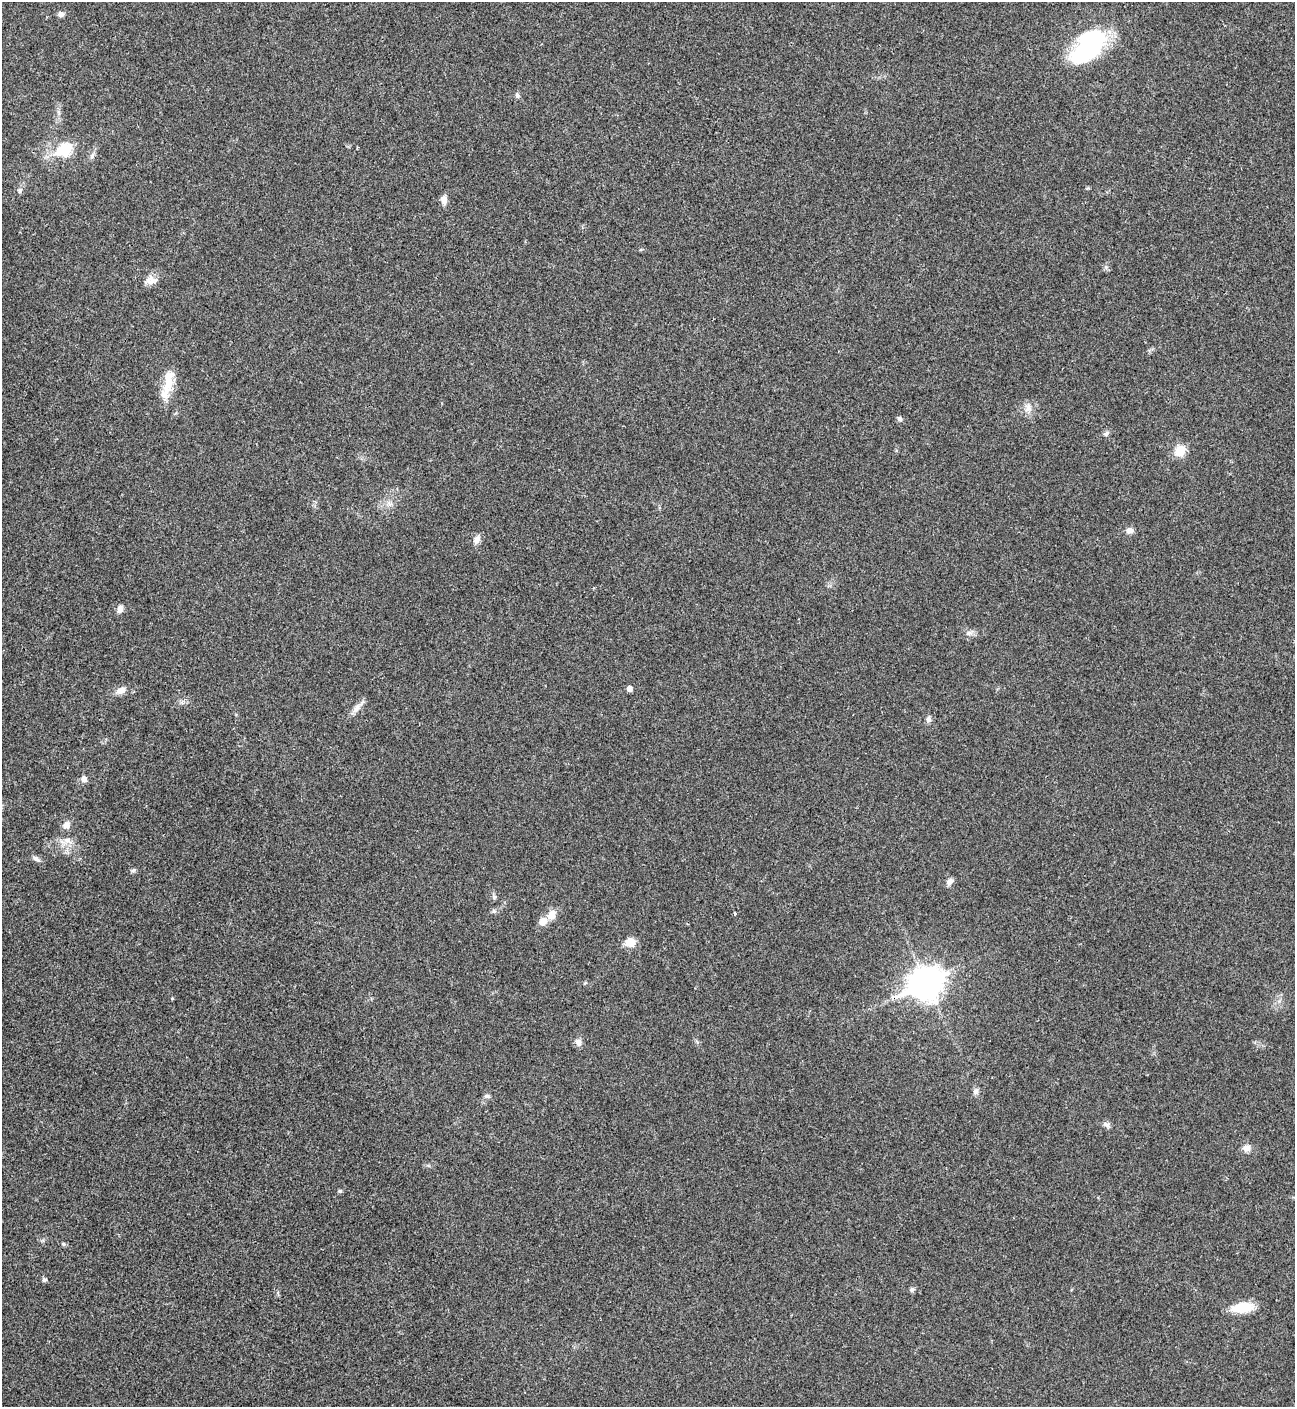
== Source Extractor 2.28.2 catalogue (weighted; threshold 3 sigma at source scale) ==
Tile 11 of 4 x 4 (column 3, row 3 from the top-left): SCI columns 2876-4168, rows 1408-2812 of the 5618 x 5630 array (HDU 1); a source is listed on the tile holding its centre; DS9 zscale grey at full resolution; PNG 1297 x 1409 px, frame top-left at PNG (2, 2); no overlay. Shown black and unused: <1% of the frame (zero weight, under 3 of 4 exposures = <1% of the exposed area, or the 3 px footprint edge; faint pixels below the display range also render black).
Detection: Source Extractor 2.28.2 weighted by HDU 2 'WHT'; one run over the whole footprint, this tile lists its part. Background 0.0199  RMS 0.004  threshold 0.0181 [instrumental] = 3 sigma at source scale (4.5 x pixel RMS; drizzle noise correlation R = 1.50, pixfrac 1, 0.05/0.05 arcsec/px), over >= 5 px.
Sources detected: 44; all 44 listed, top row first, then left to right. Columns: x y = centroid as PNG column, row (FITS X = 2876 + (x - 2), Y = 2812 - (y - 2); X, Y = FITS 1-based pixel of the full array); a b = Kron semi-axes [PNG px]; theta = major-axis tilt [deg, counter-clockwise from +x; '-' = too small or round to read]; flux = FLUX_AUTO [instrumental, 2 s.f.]
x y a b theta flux
61 14 8 7 - 1.3
1089 47 37 18 45 63
517 95 7 6 - 0.93
65 149 7 6 - 40
92 156 10 4 63 1.2
20 190 8 7 - 1.1
444 200 12 8 -81 2.1
151 280 14 13 - 3.2
168 384 32 13 78 8.7
1028 408 16 7 81 2.4
900 419 7 6 - 0.96
1106 433 8 5 40 1.1
1180 451 13 10 49 6.2
1129 530 9 8 - 1.8
477 539 12 7 63 2.3
120 609 9 7 75 1.8
969 633 7 6 - 1.2
629 688 5 5 - 2
121 690 11 8 23 2.9
356 708 12 7 68 2.3
928 719 8 6 77 1.3
84 779 7 7 - 1.8
66 825 9 9 - 2.1
68 840 13 8 -23 2.7
36 859 12 5 -30 1.3
133 870 7 5 22 0.79
949 882 9 7 55 1.8
494 897 7 5 47 0.82
494 911 6 5 - 0.79
735 914 5 3 - 0.45
551 915 13 10 61 3.6
543 921 7 7 - 4.4
630 942 6 5 - 13
926 983 13 10 25 630
578 1042 9 7 -73 2
976 1091 9 6 61 1.2
487 1096 8 5 -7 0.98
1106 1125 10 6 -27 1.3
1247 1148 10 8 2 2.2
340 1191 5 5 - 0.63
63 1244 6 5 - 0.63
44 1280 5 5 - 1
912 1289 6 6 - 0.86
1242 1308 23 11 6 11
Overlapping masked pixels (flux is a lower limit): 1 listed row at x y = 926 983